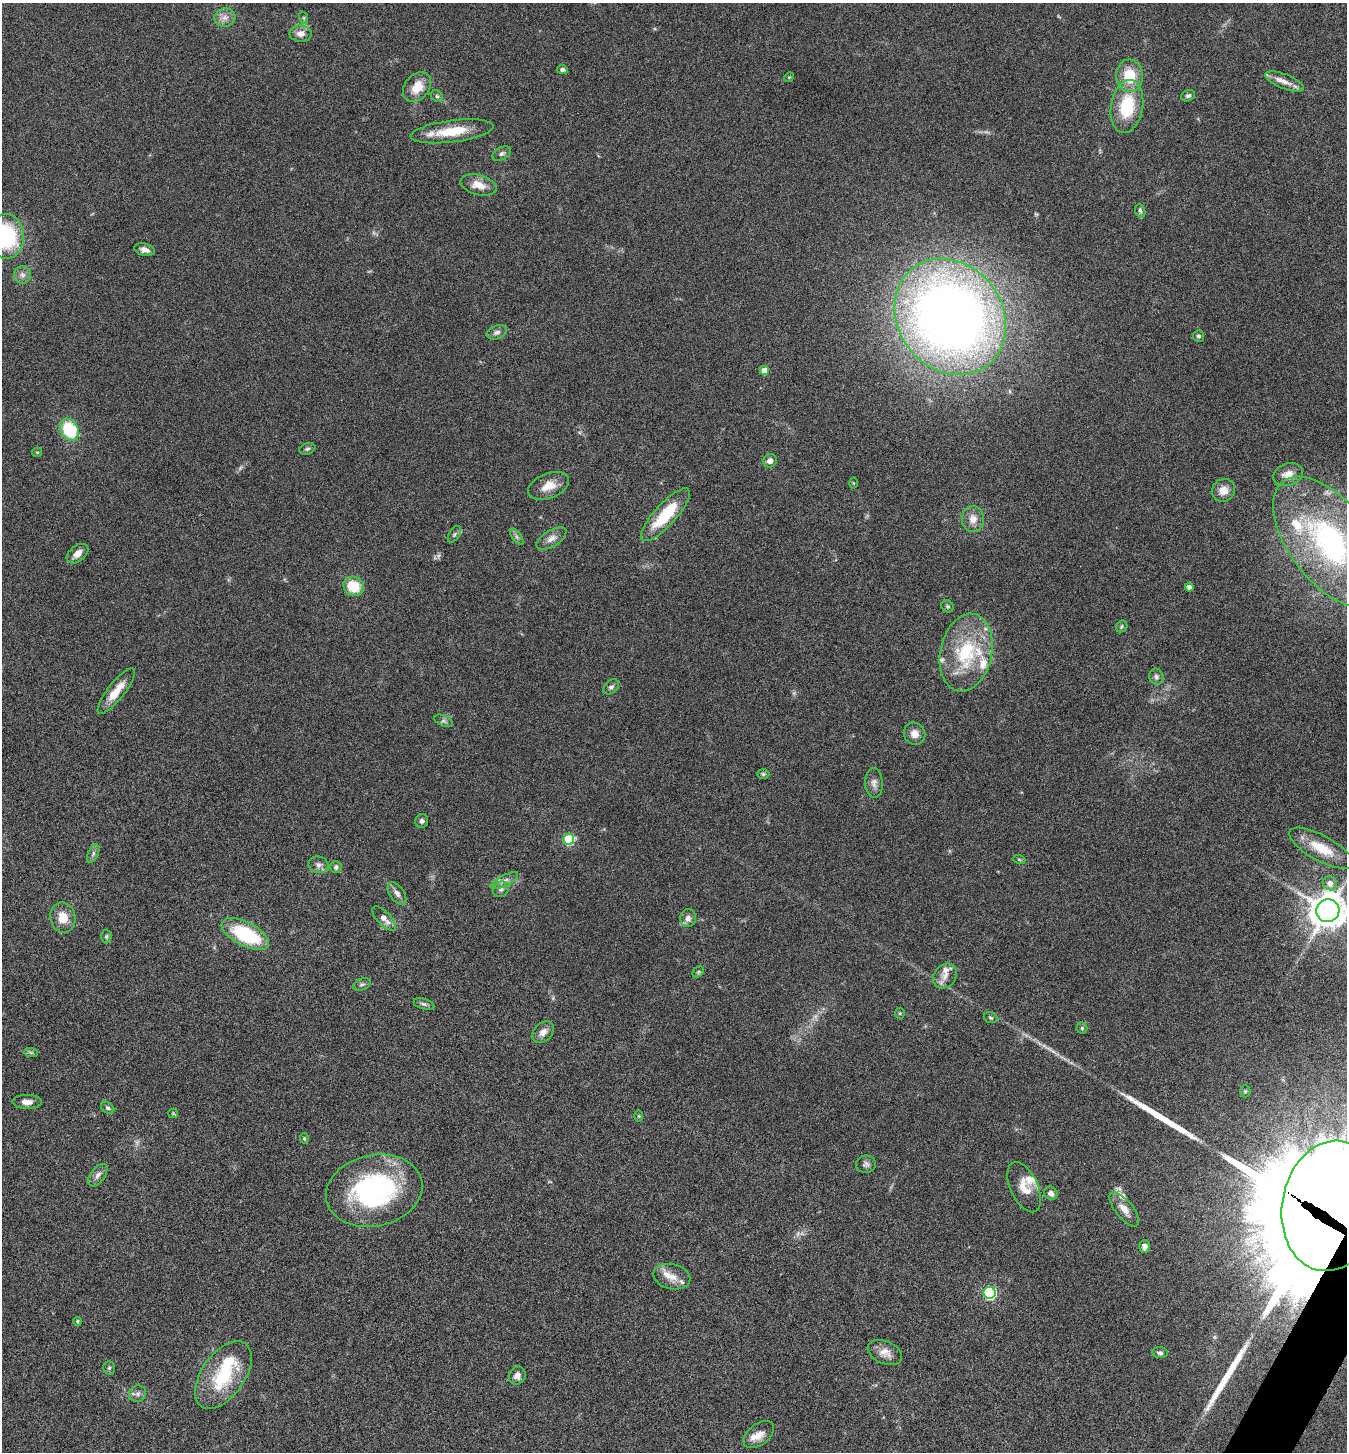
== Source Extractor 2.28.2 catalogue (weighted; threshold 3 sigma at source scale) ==
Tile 6 of 4 x 4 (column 2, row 2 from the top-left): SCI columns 1635-2979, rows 2906-4355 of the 5822 x 5813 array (HDU 1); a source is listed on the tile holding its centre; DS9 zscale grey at full resolution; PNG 1349 x 1454 px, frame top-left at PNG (2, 3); each listed source drawn as its Kron ellipse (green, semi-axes under 4 px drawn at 4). Shown black and unused: <1% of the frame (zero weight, under 5 of 9 exposures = <1% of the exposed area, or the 3 px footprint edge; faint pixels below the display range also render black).
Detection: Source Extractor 2.28.2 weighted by HDU 2 'WHT'; one run over the whole footprint, this tile lists its part. Background 0.0706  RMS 0.0042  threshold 0.0172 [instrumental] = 3 sigma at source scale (4.09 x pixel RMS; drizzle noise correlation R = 1.36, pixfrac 0.8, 0.05/0.05 arcsec/px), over >= 5 px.
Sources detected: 120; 7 too faint to see at this stretch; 3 inside a brighter object's white glare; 2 long thin detections or spike segments (spike, bleed or trail) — neither listed nor drawn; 9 inside a brighter listed object's ellipse — not listed separately; the other 99 listed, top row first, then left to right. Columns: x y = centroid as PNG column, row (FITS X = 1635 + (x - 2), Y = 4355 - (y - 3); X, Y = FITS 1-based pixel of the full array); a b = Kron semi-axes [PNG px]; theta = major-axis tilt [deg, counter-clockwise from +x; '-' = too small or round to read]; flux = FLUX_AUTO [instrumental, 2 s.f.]
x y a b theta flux
225 17 10 9 - 2.5
304 18 6 4 -71 0.53
301 34 11 8 -2 2.8
562 70 5 4 - 1.1
1129 76 16 13 -85 11
789 77 5 4 - 0.37
1285 82 21 7 -21 3.5
417 87 17 12 50 7.2
437 96 6 5 - 0.67
1188 96 7 5 22 1.1
1127 106 27 16 80 20
452 131 42 11 7 12
502 153 10 6 27 1.2
479 185 18 10 -15 5.2
1140 211 7 5 -69 0.85
6 236 22 18 -87 35
144 250 10 6 -15 2.1
22 275 9 8 - 1.8
950 317 61 52 -52 450
497 332 10 6 20 1.5
1198 336 6 5 - 0.77
764 370 4 4 - 4.6
69 430 11 9 -61 20
307 449 8 5 20 0.89
37 452 5 4 - 0.41
770 461 7 6 - 2
1288 474 15 11 19 4
853 483 5 3 - 0.34
549 486 21 12 22 5.5
1223 490 12 11 - 4
665 515 34 11 48 19
973 519 13 11 -88 3.8
454 534 9 5 57 0.86
517 537 9 4 -55 1
551 538 17 8 31 2.8
1330 542 77 40 -52 94
77 554 12 7 38 2.8
354 586 10 9 - 11
1189 587 4 4 - 2
947 606 6 5 - 0.73
1122 626 6 5 - 0.69
966 652 39 26 78 29
1156 677 8 7 - 1.2
611 687 9 6 42 1.1
116 691 28 8 52 6.8
444 721 10 5 -26 1
914 734 11 10 - 3.3
763 774 6 5 - 0.62
874 783 15 9 -88 2.4
422 821 7 6 - 1
569 839 5 5 - 25
1321 848 36 12 -28 11
93 854 10 5 64 1.1
1019 859 6 4 -19 0.46
318 865 10 8 -10 1.7
336 867 6 5 - 1
504 881 15 5 26 2.2
1330 883 7 6 - 2.7
501 889 8 7 - 1.3
397 893 12 7 -53 2
1328 911 11 11 - 760
63 917 15 12 -79 5.9
384 918 15 7 -47 3.1
688 918 9 8 - 1.9
245 934 26 12 -27 29
106 936 7 5 89 0.74
698 972 6 4 46 0.62
945 976 13 10 51 3.4
362 984 9 5 21 0.98
424 1004 11 5 -16 1
900 1013 5 5 - 0.53
990 1018 7 5 -19 0.67
1082 1028 5 5 - 0.63
543 1032 12 8 46 2.8
31 1052 7 4 -2 0.7
1245 1091 6 5 - 0.61
27 1102 14 7 0 2.8
108 1108 7 5 -38 0.86
173 1113 5 4 - 0.41
639 1116 6 4 -90 0.47
304 1138 5 4 - 0.56
866 1164 10 8 9 1.4
98 1175 13 7 54 2
1024 1187 27 13 -66 6
374 1191 49 35 12 67
1051 1193 7 6 - 1.9
1331 1206 66 49 80 5400
1124 1209 21 8 -51 4.2
1145 1247 6 5 - 1.6
672 1277 19 12 -13 4.9
989 1293 6 6 - 53
77 1321 4 4 - 0.61
885 1353 18 11 -23 3.9
1160 1353 7 5 -6 1
109 1368 7 5 88 0.8
223 1375 38 21 55 26
517 1375 9 8 - 2.3
138 1394 9 8 - 1.5
759 1434 17 10 37 4.4
Overlapping masked pixels (flux is a lower limit): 1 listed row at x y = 1331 1206
Isophote crosses this tile's border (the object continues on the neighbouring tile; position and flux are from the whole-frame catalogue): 4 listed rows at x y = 6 236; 1330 542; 1328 911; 1331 1206